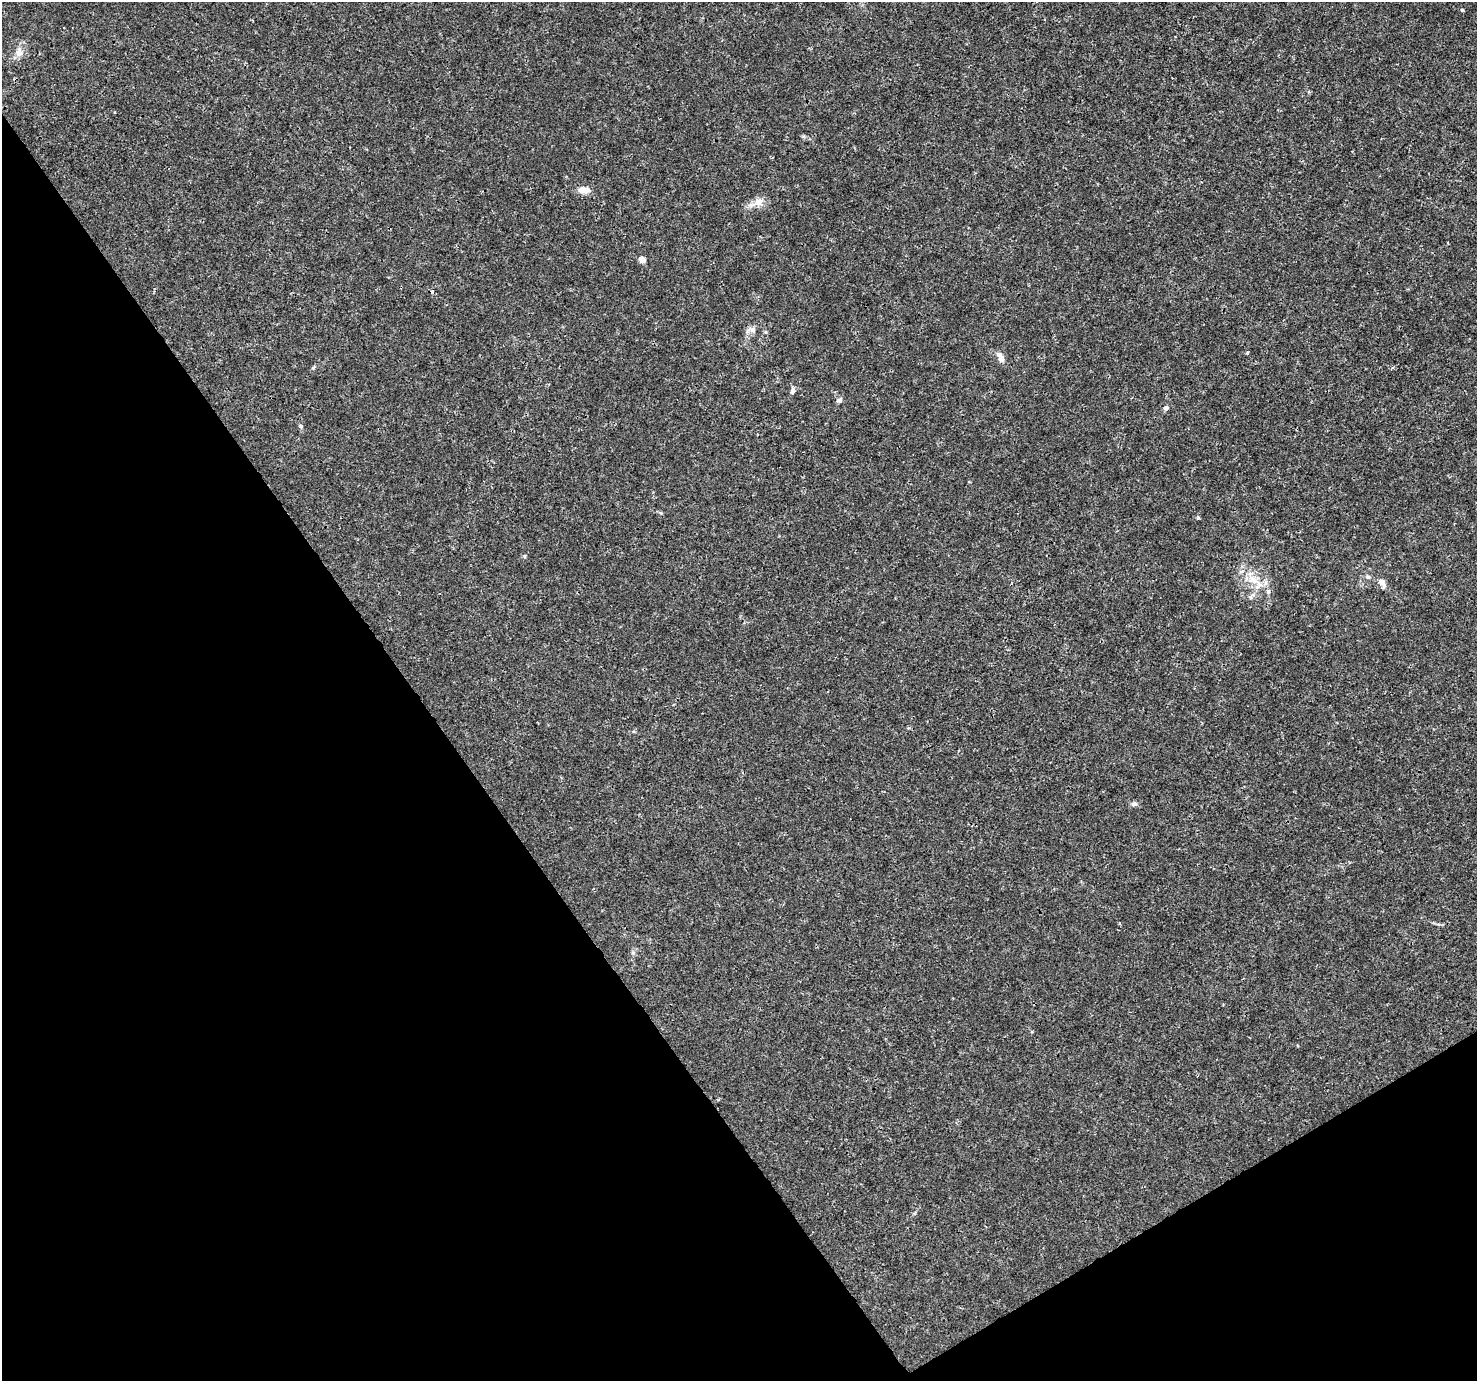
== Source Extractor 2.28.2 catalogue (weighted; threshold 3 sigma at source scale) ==
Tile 14 of 4 x 4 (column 2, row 4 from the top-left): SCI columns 1480-2954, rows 183-1561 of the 5904 x 5819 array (HDU 1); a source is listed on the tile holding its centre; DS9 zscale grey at full resolution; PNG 1479 x 1383 px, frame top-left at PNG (2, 2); no overlay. Shown black and unused: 33% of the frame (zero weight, under 3 of 4 exposures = <1% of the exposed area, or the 3 px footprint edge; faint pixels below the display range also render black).
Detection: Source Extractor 2.28.2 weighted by HDU 2 'WHT'; one run over the whole footprint, this tile lists its part. Background 0.00285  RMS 0.0011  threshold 0.00475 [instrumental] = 3 sigma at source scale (4.5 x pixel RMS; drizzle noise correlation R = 1.50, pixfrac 1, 0.0396/0.0396 arcsec/px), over >= 5 px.
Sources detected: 18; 1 cosmic-ray / hot-pixel residue — not listed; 1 inside a brighter listed object's ellipse — not listed separately; the other 16 listed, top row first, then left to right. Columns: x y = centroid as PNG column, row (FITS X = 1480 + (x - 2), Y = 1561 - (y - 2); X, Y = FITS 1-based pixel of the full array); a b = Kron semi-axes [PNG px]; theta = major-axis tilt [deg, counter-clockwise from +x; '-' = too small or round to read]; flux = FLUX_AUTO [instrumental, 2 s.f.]
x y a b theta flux
1462 10 4 4 - 0.12
19 52 13 9 82 0.72
584 190 15 8 -3 0.97
759 202 13 10 61 0.76
642 259 7 5 -34 0.59
753 330 8 8 - 0.41
999 355 10 7 -43 0.62
793 391 8 5 77 0.3
839 400 7 6 - 0.31
1166 408 5 5 - 0.39
1198 518 5 4 - 0.16
1368 577 7 5 19 0.22
1253 580 22 11 -54 2
1382 582 13 7 -59 0.59
1251 597 6 4 72 0.18
1134 804 8 6 9 0.3
Unlisted compact peaks at least as high as the median listed source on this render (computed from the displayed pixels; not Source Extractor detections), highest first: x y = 1247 353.